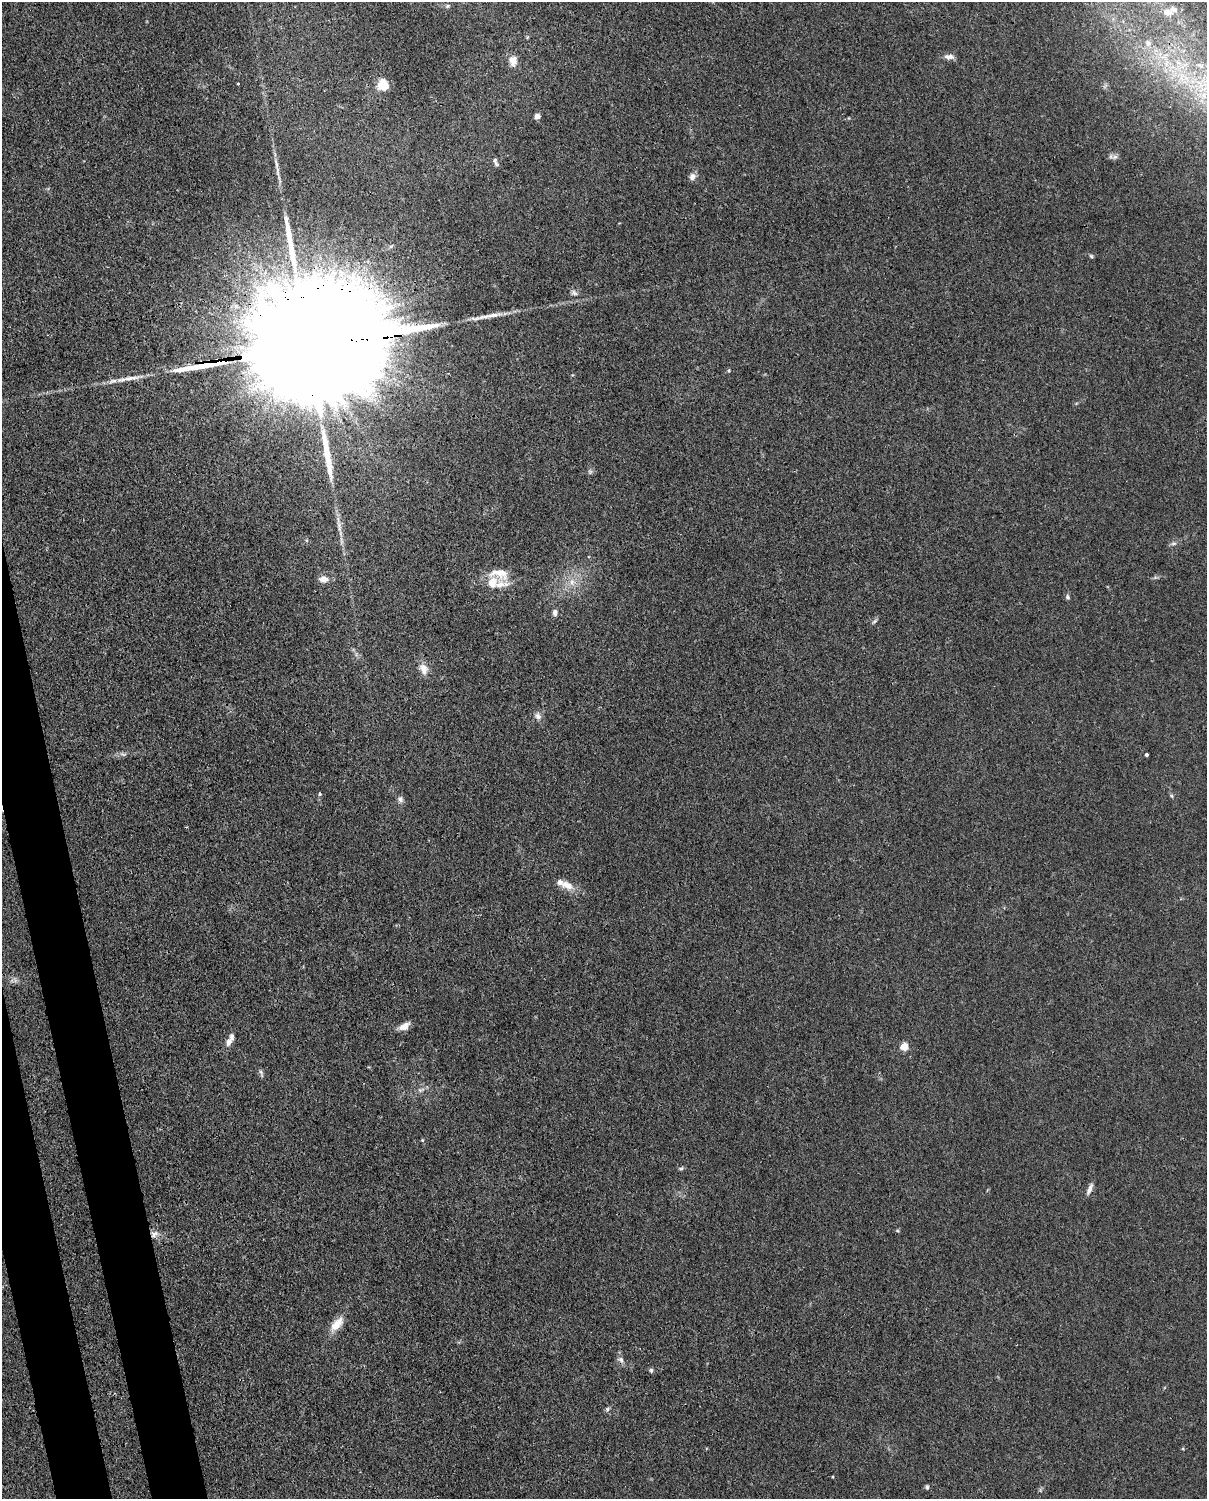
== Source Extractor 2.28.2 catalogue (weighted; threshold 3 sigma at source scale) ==
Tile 7 of 4 x 3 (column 3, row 2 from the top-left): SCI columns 2502-3706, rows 1762-3258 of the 5001 x 4906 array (HDU 1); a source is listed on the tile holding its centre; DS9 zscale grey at full resolution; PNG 1209 x 1501 px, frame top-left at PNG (2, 2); no overlay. Shown black and unused: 4% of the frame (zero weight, under 3 of 4 exposures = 7% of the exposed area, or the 3 px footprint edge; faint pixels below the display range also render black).
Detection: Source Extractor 2.28.2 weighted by HDU 2 'WHT'; one run over the whole footprint, this tile lists its part. Background 0.0268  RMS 0.0028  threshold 0.0128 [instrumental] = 3 sigma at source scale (4.5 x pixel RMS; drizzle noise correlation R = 1.50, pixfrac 1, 0.05/0.05 arcsec/px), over >= 5 px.
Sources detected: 58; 4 long thin detections or spike segments (spike, bleed or trail) — not listed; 5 inside a brighter listed object's ellipse — not listed separately; the other 49 listed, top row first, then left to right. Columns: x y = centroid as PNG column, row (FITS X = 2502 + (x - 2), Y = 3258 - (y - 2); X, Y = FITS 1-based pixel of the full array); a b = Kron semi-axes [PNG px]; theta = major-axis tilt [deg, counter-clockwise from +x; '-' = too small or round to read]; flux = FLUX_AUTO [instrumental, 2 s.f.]
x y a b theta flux
448 6 6 5 - 0.45
1167 12 9 6 0 0.92
1148 43 10 6 -89 1
949 57 13 7 -4 1.4
513 61 13 10 -76 2.5
383 85 5 5 - 34
1204 95 7 4 -72 1
537 116 6 6 - 1.1
1115 157 10 6 25 0.94
495 160 8 6 -86 0.81
276 163 20 5 -79 1.8
692 177 10 8 75 1.3
1091 256 5 5 - 0.42
574 293 9 6 -33 0.94
493 315 27 6 8 3.1
306 348 102 23 8 39000
729 370 5 3 - 0.32
590 472 6 6 - 0.57
339 527 17 5 -75 1.8
1173 543 9 4 1 0.66
500 574 27 15 -11 5.4
324 579 10 7 1 2.3
572 582 9 8 - 1.9
1068 597 7 5 -57 0.6
555 613 8 6 -88 0.97
874 621 9 4 41 0.56
424 669 13 9 -73 3
538 716 10 8 -66 1.4
123 754 10 5 -12 0.79
1146 755 3 3 - 0.5
320 794 5 3 - 0.3
1172 796 6 4 -70 0.39
400 799 8 7 - 1.1
567 885 18 10 -26 3.2
404 1026 13 7 28 2.4
229 1042 11 7 70 1.6
904 1047 5 5 - 9.4
261 1072 10 4 -66 0.65
420 1090 12 6 16 1.1
422 1140 4 4 - 0.3
681 1168 8 4 14 0.48
1089 1189 16 5 67 1.4
154 1234 12 8 32 1.7
337 1324 23 10 50 4
621 1360 10 8 -42 1.2
651 1370 6 5 - 0.52
607 1409 7 6 - 0.61
1183 1449 5 3 - 0.28
927 1487 6 5 - 0.52
Overlapping masked pixels (flux is a lower limit): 2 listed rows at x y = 306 348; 154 1234